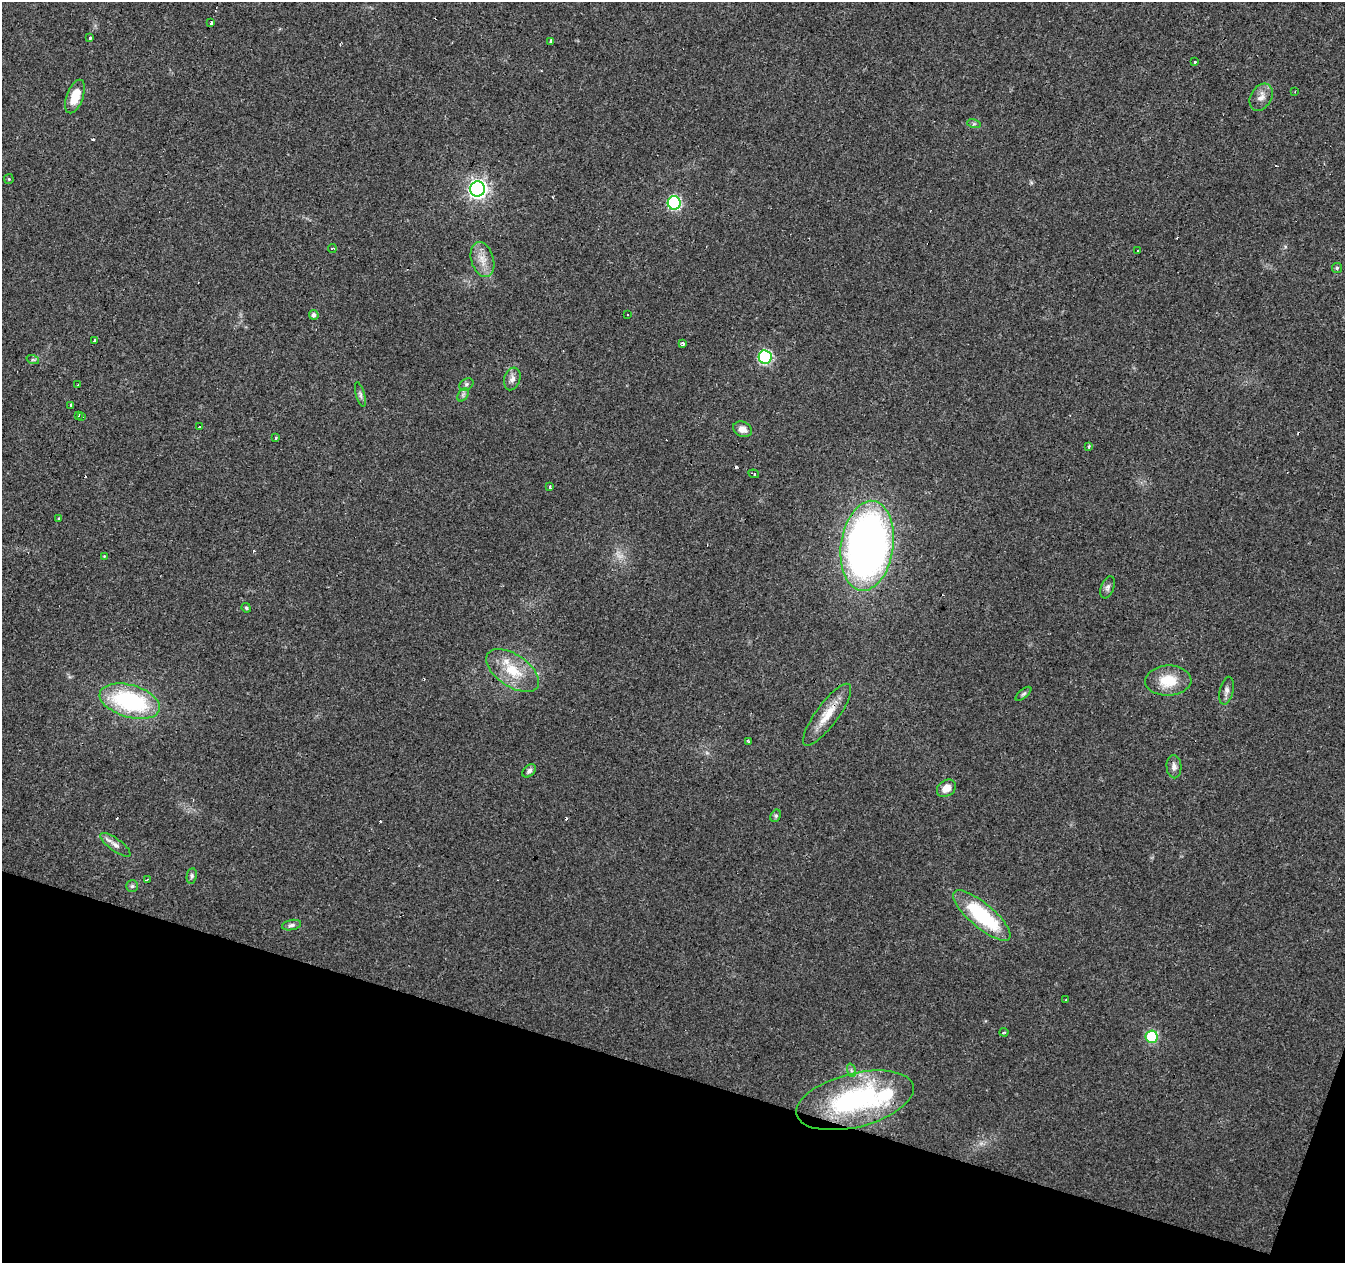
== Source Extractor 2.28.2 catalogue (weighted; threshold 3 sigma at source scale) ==
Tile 15 of 4 x 4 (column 3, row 4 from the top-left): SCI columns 2687-4029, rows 213-1473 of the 5378 x 5534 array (HDU 1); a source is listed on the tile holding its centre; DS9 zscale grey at full resolution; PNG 1347 x 1265 px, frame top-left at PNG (2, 2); each listed source drawn as its Kron ellipse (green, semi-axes under 4 px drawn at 4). Shown black and unused: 16% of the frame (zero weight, under 3 of 4 exposures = <1% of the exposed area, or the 3 px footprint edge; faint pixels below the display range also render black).
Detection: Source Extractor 2.28.2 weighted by HDU 2 'WHT'; one run over the whole footprint, this tile lists its part. Background 0.0259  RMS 0.0032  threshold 0.0142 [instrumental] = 3 sigma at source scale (4.5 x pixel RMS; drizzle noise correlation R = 1.50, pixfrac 1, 0.0396/0.0396 arcsec/px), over >= 5 px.
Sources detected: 80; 1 too faint to see at this stretch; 14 cosmic-ray / hot-pixel residue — neither listed nor drawn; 3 inside a brighter listed object's ellipse — not listed separately; the other 62 listed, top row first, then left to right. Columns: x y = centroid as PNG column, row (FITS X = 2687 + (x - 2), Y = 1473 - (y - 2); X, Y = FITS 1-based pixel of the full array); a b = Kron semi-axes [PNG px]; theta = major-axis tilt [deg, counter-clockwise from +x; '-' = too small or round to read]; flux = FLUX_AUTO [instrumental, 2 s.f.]
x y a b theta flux
211 23 3 3 - 15
89 38 3 3 - 3.5
551 41 4 3 - 2.3
1195 61 3 3 - 0.6
1295 92 4 3 - 0.32
75 97 17 8 70 6.5
1261 97 14 10 59 2.4
974 124 7 4 -17 0.59
9 179 5 5 - 0.36
478 189 8 7 - 130
674 203 7 6 - 42
332 248 4 2 - 0.38
1137 250 3 3 - 0.75
482 259 18 11 -73 3.9
1337 268 5 5 - 0.58
628 314 3 2 - 0.28
314 315 5 5 - 1.1
94 340 3 3 - 1.5
682 343 4 4 - 0.63
765 357 7 6 - 39
33 360 6 4 -18 0.45
512 379 11 8 72 1.6
466 384 7 5 35 0.82
78 385 4 2 - 1.3
360 395 13 4 -75 0.84
463 395 7 4 57 0.74
70 405 3 3 - 2.8
78 415 3 3 - 1.6
81 417 3 3 - 1
199 427 3 3 - 0.98
742 429 10 7 -26 2.2
275 438 3 3 - 3.9
1088 446 3 3 - 0.52
754 474 5 3 - 1.3
549 487 3 3 - 4
59 518 3 3 - 1.7
867 546 45 26 82 200
104 556 4 4 - 0.26
1108 587 11 6 69 1.1
246 608 5 4 - 0.46
513 671 30 16 -34 10
1168 681 23 15 2 8.5
1227 691 14 6 77 1.5
1023 694 9 4 40 0.63
130 701 31 16 -16 37
827 715 37 11 53 6.7
748 742 3 3 - 0.84
1174 767 11 7 -87 1.4
529 771 8 5 47 0.92
946 788 10 7 36 3.6
776 816 6 5 - 0.62
115 845 18 6 -36 1.9
192 876 8 5 81 0.65
147 880 3 2 - 0.46
132 886 6 6 - 0.67
982 916 36 12 -40 26
292 925 10 5 10 0.95
1066 999 3 2 - 0.23
1004 1032 4 4 - 0.45
1152 1037 6 6 - 23
851 1070 7 4 -72 0.68
855 1100 60 27 14 53
Overlapping masked pixels (flux is a lower limit): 1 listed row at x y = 867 546